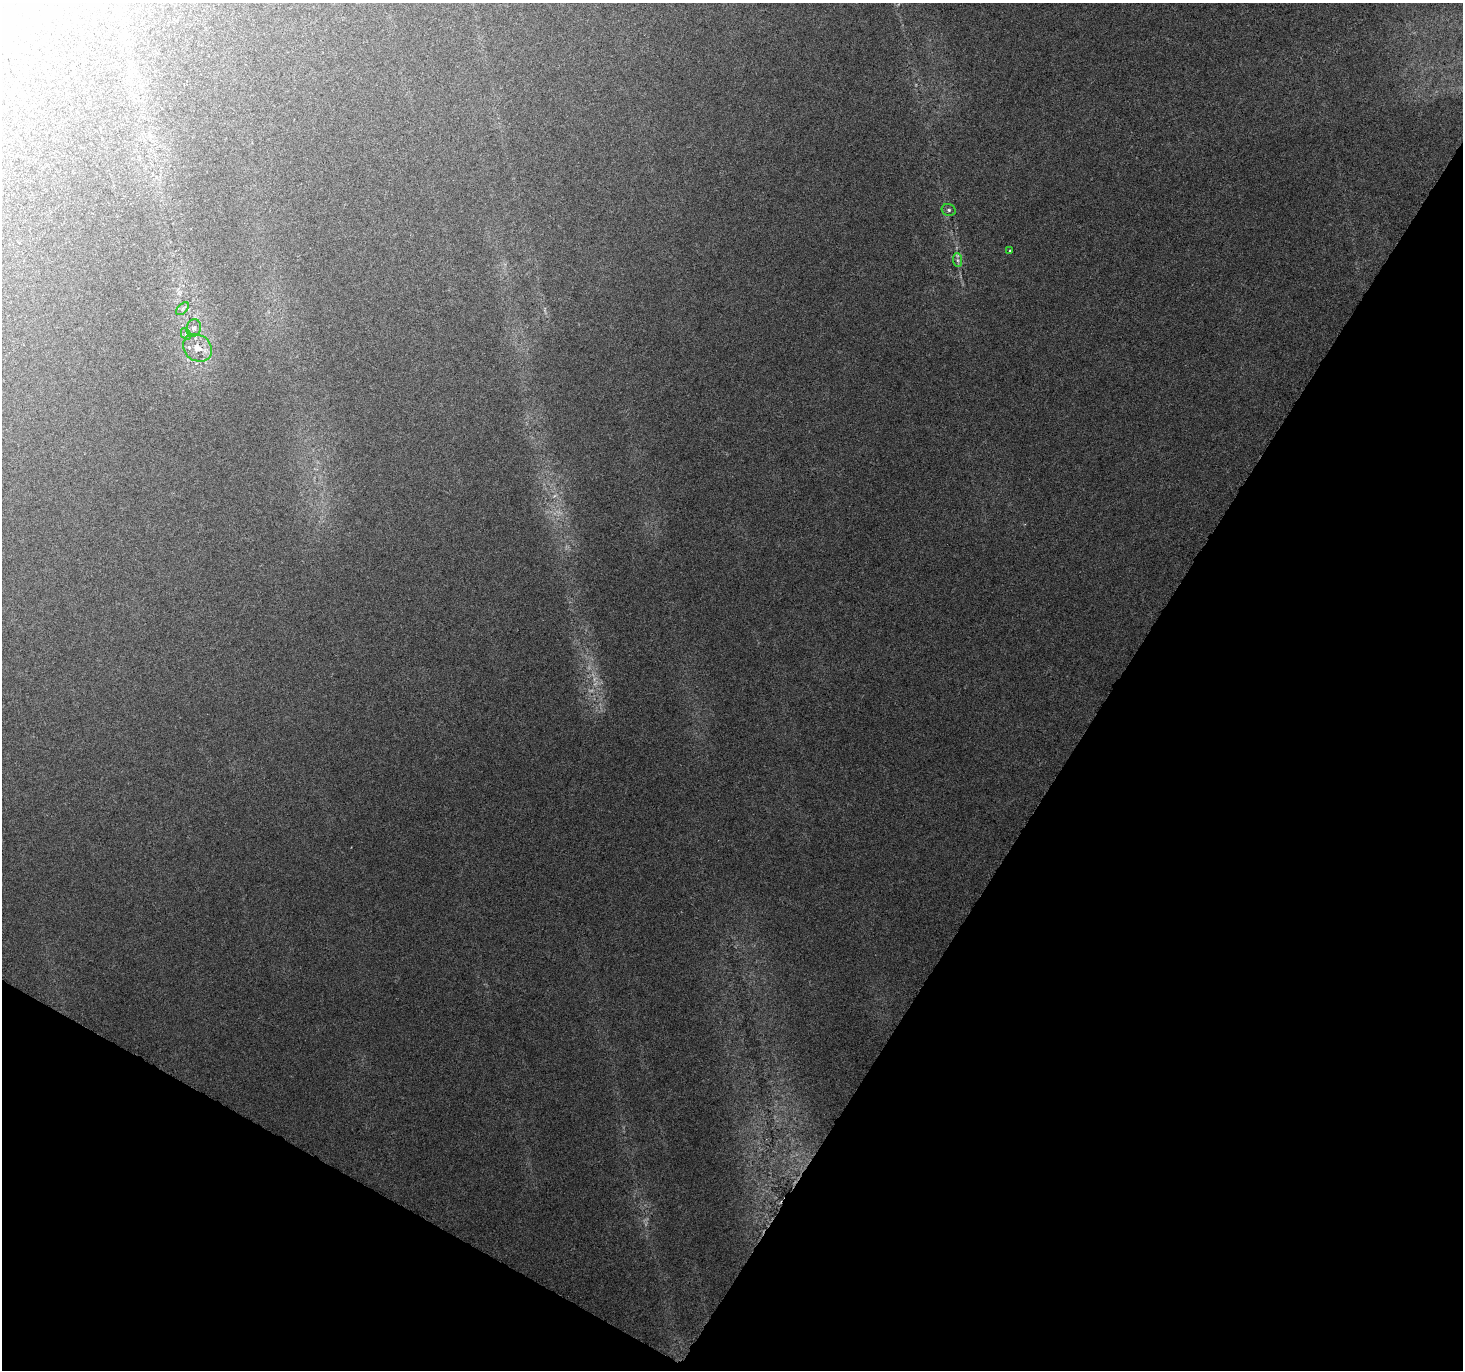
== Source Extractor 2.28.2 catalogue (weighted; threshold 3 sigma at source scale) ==
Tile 15 of 4 x 4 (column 3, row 4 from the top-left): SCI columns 2923-4383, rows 195-1562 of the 5851 x 5929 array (HDU 1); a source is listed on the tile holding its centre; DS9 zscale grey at full resolution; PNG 1465 x 1372 px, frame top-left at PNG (2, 3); each listed source drawn as its Kron ellipse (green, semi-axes under 4 px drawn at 4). Shown black and unused: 31% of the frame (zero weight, under 3 of 6 exposures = <1% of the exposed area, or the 3 px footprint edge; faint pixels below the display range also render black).
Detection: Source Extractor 2.28.2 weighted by HDU 2 'WHT'; one run over the whole footprint, this tile lists its part. Background 0.0249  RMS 0.0023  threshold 0.00936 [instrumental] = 3 sigma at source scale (4.09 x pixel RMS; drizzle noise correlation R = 1.36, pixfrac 0.8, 0.0396/0.0396 arcsec/px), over >= 5 px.
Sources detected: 9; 2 too faint to see at this stretch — neither listed nor drawn; the other 7 listed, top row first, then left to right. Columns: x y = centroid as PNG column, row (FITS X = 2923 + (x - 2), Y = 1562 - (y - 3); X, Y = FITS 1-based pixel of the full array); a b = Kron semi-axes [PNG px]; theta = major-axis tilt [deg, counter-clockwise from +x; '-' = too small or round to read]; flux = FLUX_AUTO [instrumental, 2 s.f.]
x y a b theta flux
949 210 7 5 -15 0.53
1010 251 3 3 - 0.29
958 260 7 4 -88 0.53
183 309 8 4 46 0.52
194 328 9 7 73 0.79
186 334 6 4 -62 0.32
197 348 15 13 -38 3